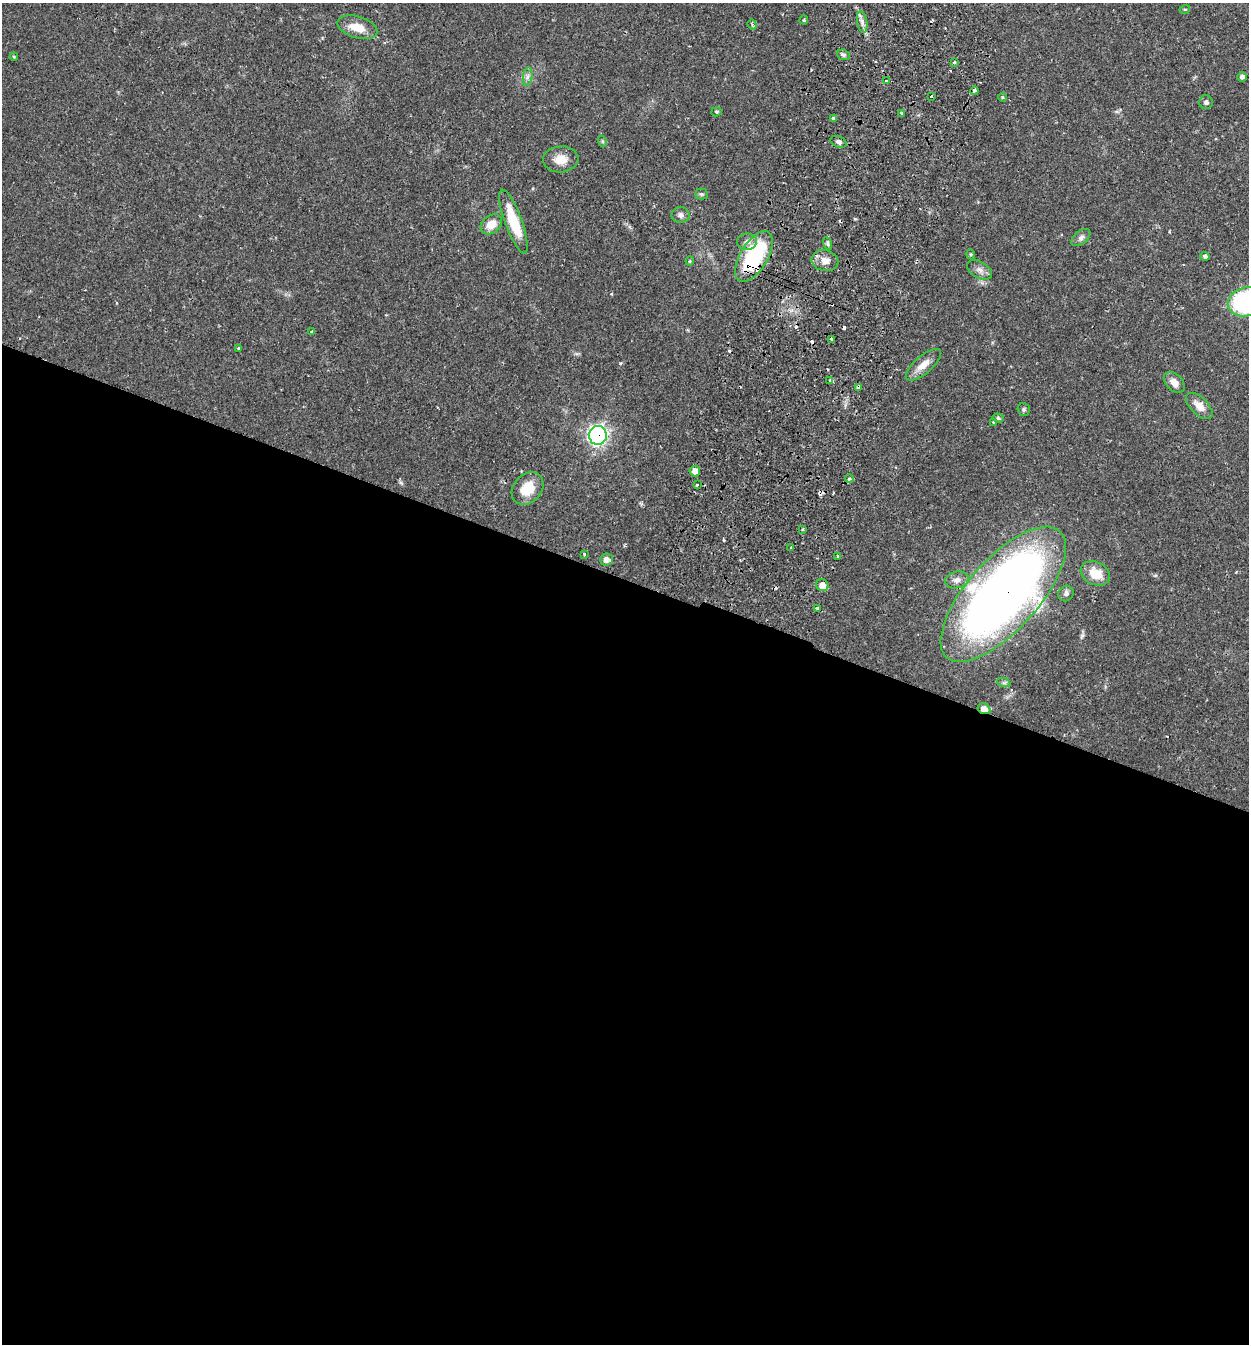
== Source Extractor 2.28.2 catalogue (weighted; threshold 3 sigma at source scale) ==
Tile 14 of 4 x 4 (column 2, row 4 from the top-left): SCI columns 1438-2684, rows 29-1370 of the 5497 x 5417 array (HDU 1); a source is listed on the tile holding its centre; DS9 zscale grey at full resolution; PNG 1251 x 1346 px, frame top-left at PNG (2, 3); each listed source drawn as its Kron ellipse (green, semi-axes under 4 px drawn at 4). Shown black and unused: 57% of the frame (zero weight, under 2 of 3 exposures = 3% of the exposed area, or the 3 px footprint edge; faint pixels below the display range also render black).
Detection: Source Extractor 2.28.2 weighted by HDU 2 'WHT'; one run over the whole footprint, this tile lists its part. Background 0.0653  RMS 0.0051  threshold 0.023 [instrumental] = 3 sigma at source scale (4.5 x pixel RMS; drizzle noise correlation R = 1.50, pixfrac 1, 0.05/0.05 arcsec/px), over >= 5 px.
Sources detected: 75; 10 cosmic-ray / hot-pixel residue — neither listed nor drawn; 1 inside a brighter listed object's ellipse — not listed separately; the other 64 listed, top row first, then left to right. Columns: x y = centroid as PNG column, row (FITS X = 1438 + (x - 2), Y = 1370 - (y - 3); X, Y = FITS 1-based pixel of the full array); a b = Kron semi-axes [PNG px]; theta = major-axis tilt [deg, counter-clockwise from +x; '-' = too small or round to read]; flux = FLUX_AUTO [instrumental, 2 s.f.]
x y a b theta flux
1185 9 5 3 - 0.44
804 20 4 4 - 0.47
862 22 11 5 -79 2.2
752 25 5 4 - 0.85
357 27 20 10 -17 8.2
843 55 6 5 - 1.1
14 57 4 4 - 0.49
954 62 3 3 - 0.97
528 77 9 4 81 1.6
1242 77 5 4 - 1.5
886 80 3 3 - 1.4
974 91 4 3 - 4.4
931 96 3 3 - 0.89
1002 97 4 3 - 0.56
1206 102 7 6 - 1.4
716 112 5 4 - 0.61
902 113 3 3 - 1.5
833 118 4 4 - 1
602 141 6 3 -73 0.6
838 142 8 5 -23 1.7
561 159 18 13 4 6.7
701 194 6 5 - 0.91
681 215 9 8 - 2
513 222 34 8 -70 18
491 224 12 9 37 6.1
1081 238 11 6 40 1.9
747 242 10 8 2 2.4
827 243 6 4 -71 0.87
971 254 5 4 - 0.6
1205 256 5 4 - 1.2
754 257 28 13 59 43
690 261 4 4 - 0.52
825 261 13 10 -12 4.2
980 270 13 8 -29 2.8
1246 302 18 14 14 80
312 332 3 3 - 0.93
831 339 3 3 - 1.4
238 348 3 3 - 0.97
923 365 22 9 41 5.7
830 381 4 3 - 3.6
1174 382 12 8 -46 4.2
859 387 4 3 - 1.6
1199 406 16 8 -45 5.5
1024 409 6 6 - 0.93
998 418 6 4 -17 0.89
994 422 3 3 - 0.71
598 435 9 9 - 150
695 471 5 5 - 3.5
849 479 4 4 - 0.68
697 485 3 3 - 1.3
528 488 18 14 47 11
802 529 3 2 - 1.1
791 547 3 2 - 0.51
584 554 4 4 - 0.56
838 556 4 3 - 0.9
606 560 6 6 - 3.1
1095 573 15 11 -26 8.7
957 580 12 8 14 2.8
822 585 6 6 - 4.4
1066 593 8 7 - 1.6
1003 594 85 35 48 470
817 608 3 3 - 2
1004 683 7 4 -18 0.98
984 709 7 5 -25 5.6
Overlapping masked pixels (flux is a lower limit): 5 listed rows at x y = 754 257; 859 387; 598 435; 1003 594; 984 709
Isophote crosses this tile's border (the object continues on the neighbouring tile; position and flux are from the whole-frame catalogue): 1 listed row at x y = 1246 302
Unlisted compact peaks at least as high as the median listed source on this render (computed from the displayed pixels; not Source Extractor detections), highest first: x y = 620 363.